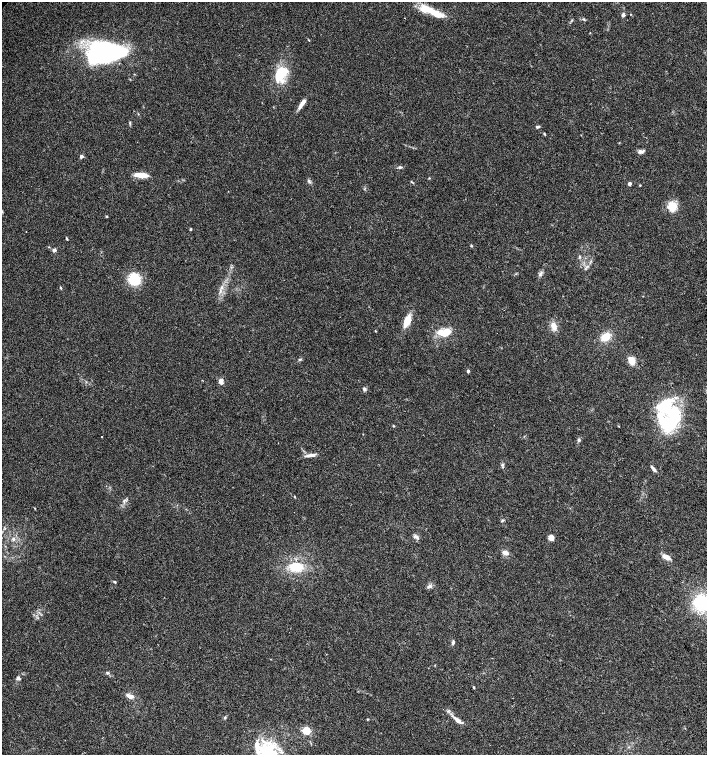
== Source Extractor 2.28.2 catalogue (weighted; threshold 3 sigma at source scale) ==
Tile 6 of 4 x 4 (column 2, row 2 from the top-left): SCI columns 1568-2976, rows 3014-4518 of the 6020 x 6026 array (HDU 1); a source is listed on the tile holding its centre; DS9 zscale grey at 2 x 2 block average (1 PNG px = mean of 2 x 2 image px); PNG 709 x 757 px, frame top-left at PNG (2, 2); no overlay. Shown black and unused: <1% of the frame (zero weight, under 3 of 4 exposures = <1% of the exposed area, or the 3 px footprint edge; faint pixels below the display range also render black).
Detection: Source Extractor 2.28.2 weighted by HDU 2 'WHT'; one run over the whole footprint, this tile lists its part. Background 0.0333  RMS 0.0033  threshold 0.0149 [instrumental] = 3 sigma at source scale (4.5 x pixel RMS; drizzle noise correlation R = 1.50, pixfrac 1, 0.0396/0.0396 arcsec/px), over >= 5 px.
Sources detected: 79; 5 inside a brighter object's white glare — not listed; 6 inside a brighter listed object's ellipse — not listed separately; the other 68 listed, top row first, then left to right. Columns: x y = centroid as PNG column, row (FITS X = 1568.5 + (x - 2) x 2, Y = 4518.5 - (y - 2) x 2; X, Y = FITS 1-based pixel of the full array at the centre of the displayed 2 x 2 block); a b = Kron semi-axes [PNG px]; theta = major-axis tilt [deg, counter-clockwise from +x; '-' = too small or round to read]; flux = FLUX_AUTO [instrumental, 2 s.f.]
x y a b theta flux
429 10 28 8 -20 18
623 15 4 4 - 1.9
583 19 4 2 - 0.72
104 53 27 18 -38 88
281 72 17 11 57 24
302 104 12 4 60 5
129 123 4 2 - 0.69
537 127 5 3 - 1.5
544 134 5 2 - 0.7
640 151 7 5 6 2.6
81 156 4 4 - 1.7
400 167 5 3 - 1.4
141 175 11 4 -4 14
429 178 3 2 - 0.45
309 181 7 3 -56 1.3
629 184 3 3 - 3.2
640 185 3 2 - 0.51
672 206 9 8 - 12
107 216 3 3 - 0.57
191 229 3 3 - 0.67
67 239 3 2 - 0.78
471 246 4 3 - 0.67
54 250 4 4 - 2.1
579 256 3 2 - 0.67
540 274 8 3 64 1.9
134 279 12 11 - 23
221 287 4 3 - 1.2
61 288 3 3 - 0.68
407 321 10 5 70 14
554 326 10 6 -70 6.2
375 331 3 2 - 0.43
447 332 18 10 22 12
606 337 9 7 37 12
300 359 5 2 - 0.73
631 360 7 5 -65 9.7
468 371 4 3 - 1.3
221 382 6 5 - 4.2
364 389 5 4 - 1.5
665 405 22 19 66 37
675 413 30 10 88 39
393 426 3 2 - 0.55
579 440 5 4 - 1.3
310 455 13 4 10 3.8
503 465 5 2 - 0.95
653 469 9 3 -49 2.3
294 497 3 2 - 0.54
124 500 5 3 - 1.3
502 520 4 3 - 0.92
417 537 9 4 -29 2.1
551 537 6 5 - 4.6
13 539 5 4 - 1.7
5 546 3 2 - 0.38
505 552 9 6 -17 3.6
666 557 9 5 -26 5.5
296 566 17 11 -5 20
115 582 4 3 - 0.83
429 586 6 4 53 2
702 603 16 15 - 41
453 642 5 3 - 1.5
107 673 4 3 - 0.99
18 678 5 4 - 1.7
474 687 2 2 - 1.1
130 696 11 6 -22 4.1
225 717 4 3 - 0.8
367 719 3 3 - 0.58
458 720 10 4 -39 4.9
306 730 3 3 - 34
268 752 25 20 13 48
Isophote crosses this tile's border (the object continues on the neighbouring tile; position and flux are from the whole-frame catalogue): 2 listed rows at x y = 702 603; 268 752